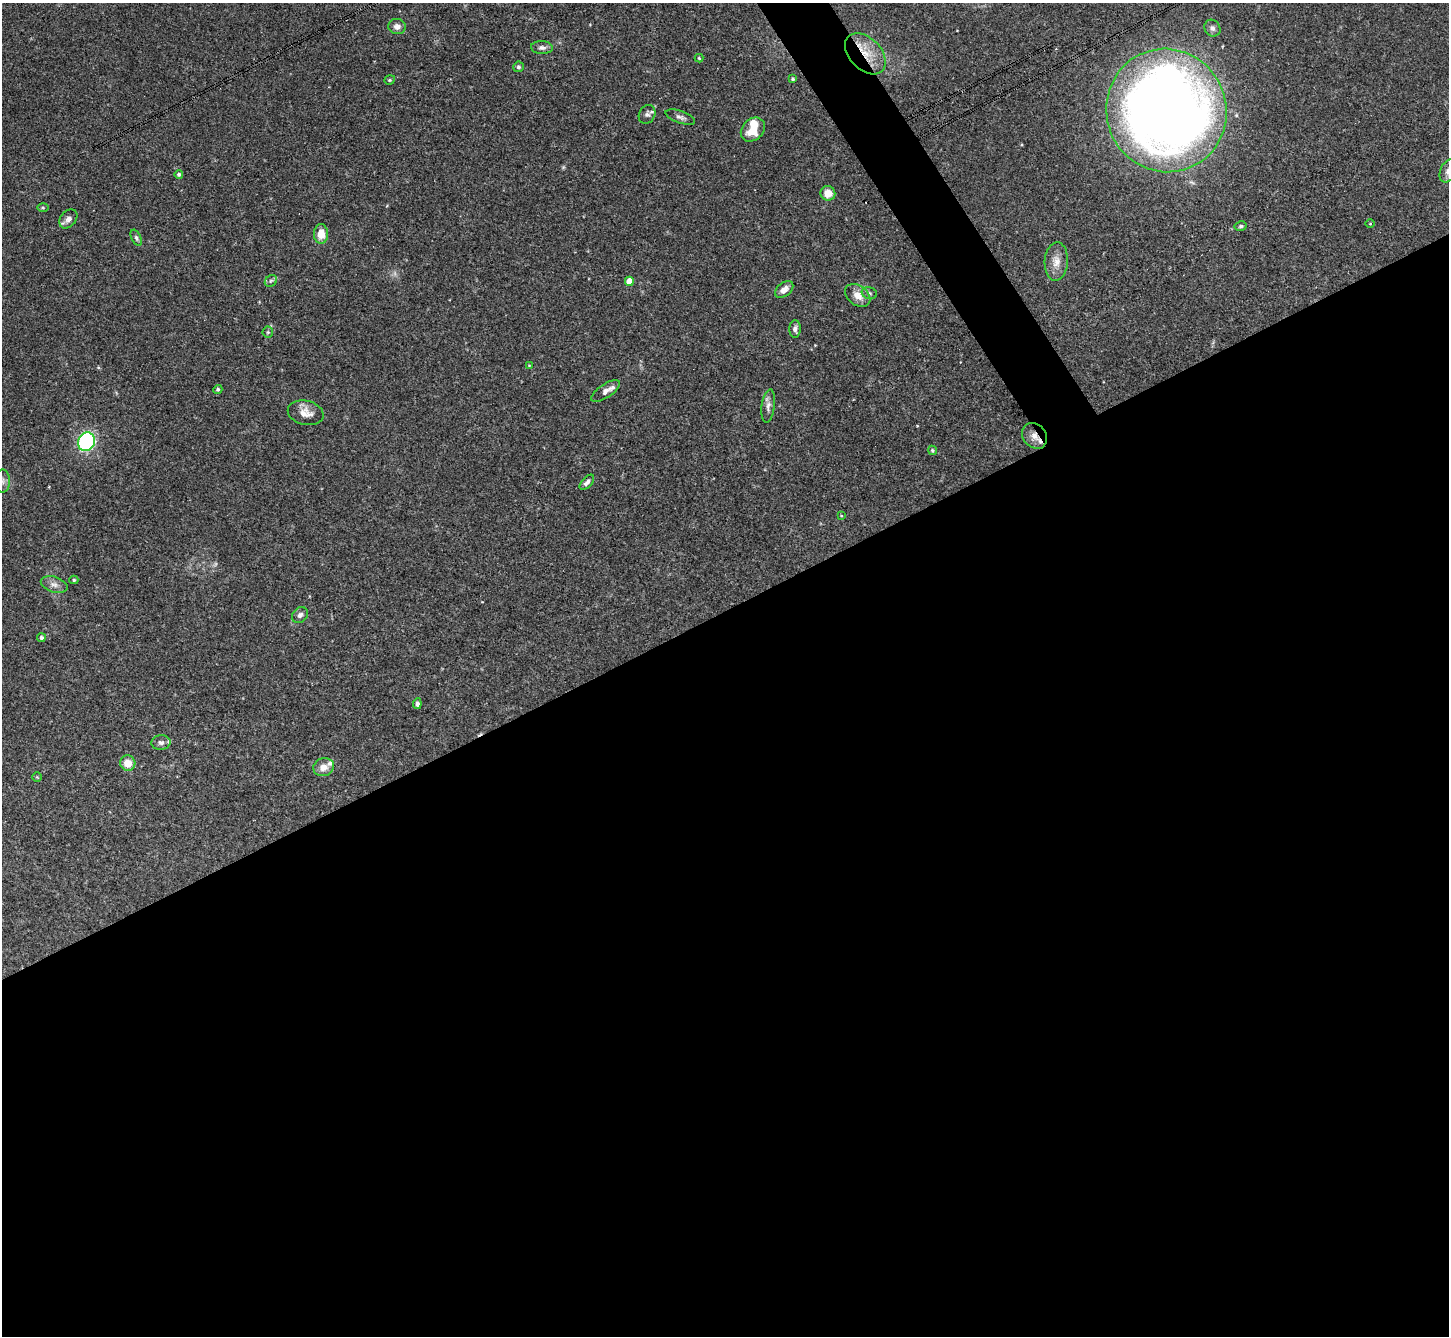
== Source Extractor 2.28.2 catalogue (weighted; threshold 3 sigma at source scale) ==
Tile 15 of 4 x 4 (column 3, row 4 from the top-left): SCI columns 2898-4344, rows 293-1626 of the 5792 x 5782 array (HDU 1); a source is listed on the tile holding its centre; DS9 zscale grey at full resolution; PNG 1451 x 1338 px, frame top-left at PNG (2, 3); each listed source drawn as its Kron ellipse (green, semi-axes under 4 px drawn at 4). Shown black and unused: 56% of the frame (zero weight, under 3 of 4 exposures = <1% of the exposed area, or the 3 px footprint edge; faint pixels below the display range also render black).
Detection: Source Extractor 2.28.2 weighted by HDU 2 'WHT'; one run over the whole footprint, this tile lists its part. Background 0.11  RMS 0.0068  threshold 0.0307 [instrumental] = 3 sigma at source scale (4.5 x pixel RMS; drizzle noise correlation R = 1.50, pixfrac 1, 0.05/0.05 arcsec/px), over >= 5 px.
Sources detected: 57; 1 too faint to see at this stretch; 4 cosmic-ray / hot-pixel residue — neither listed nor drawn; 3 inside a brighter listed object's ellipse — not listed separately; the other 49 listed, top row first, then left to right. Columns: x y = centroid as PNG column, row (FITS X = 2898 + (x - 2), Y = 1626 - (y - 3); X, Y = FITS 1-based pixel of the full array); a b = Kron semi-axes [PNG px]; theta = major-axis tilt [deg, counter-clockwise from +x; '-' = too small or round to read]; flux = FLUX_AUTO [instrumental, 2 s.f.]
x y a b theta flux
397 26 9 7 -7 3.1
1212 28 9 7 -52 2.5
542 48 11 6 -4 2.6
865 54 24 16 -46 18
699 58 4 4 - 0.81
518 67 5 5 - 1.2
793 79 4 4 - 1.1
390 80 5 4 - 0.99
1166 110 62 60 -68 870
647 114 10 8 63 2.3
680 117 15 6 -20 2.6
753 130 13 10 45 13
1448 171 12 8 67 3.8
179 174 4 4 - 1.5
828 193 7 7 - 8.4
43 208 6 4 -2 0.8
68 219 10 7 50 3.5
1370 224 5 3 - 0.52
1241 226 6 4 10 1.4
321 234 9 7 -90 9.2
136 238 8 4 -65 1.7
1056 261 19 11 86 7.6
271 281 7 5 44 1.4
629 281 4 4 - 12
784 289 10 6 39 4.7
869 293 8 5 -16 1.8
858 295 14 9 -38 7.6
795 329 9 5 -89 2.7
268 332 5 5 - 1.1
529 365 4 2 - 0.5
218 389 4 4 - 1.4
606 391 17 6 33 4.3
768 406 16 6 83 3.7
306 413 18 12 -13 7.1
1034 436 14 11 -49 6.3
86 442 9 8 - 110
932 450 5 4 - 1.1
3 481 11 7 -90 3.2
587 482 9 5 47 2.4
841 516 4 4 - 0.58
74 580 4 4 - 0.87
54 584 14 7 -17 3.8
300 615 9 7 46 2.5
41 638 4 4 - 1.5
417 704 5 4 - 2.3
161 742 9 7 7 2.5
128 763 8 7 - 9.2
324 767 10 9 - 6.3
37 777 5 5 - 0.7
Overlapping masked pixels (flux is a lower limit): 2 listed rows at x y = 865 54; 1034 436
Isophote crosses this tile's border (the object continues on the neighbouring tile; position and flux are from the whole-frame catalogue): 1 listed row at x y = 1448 171